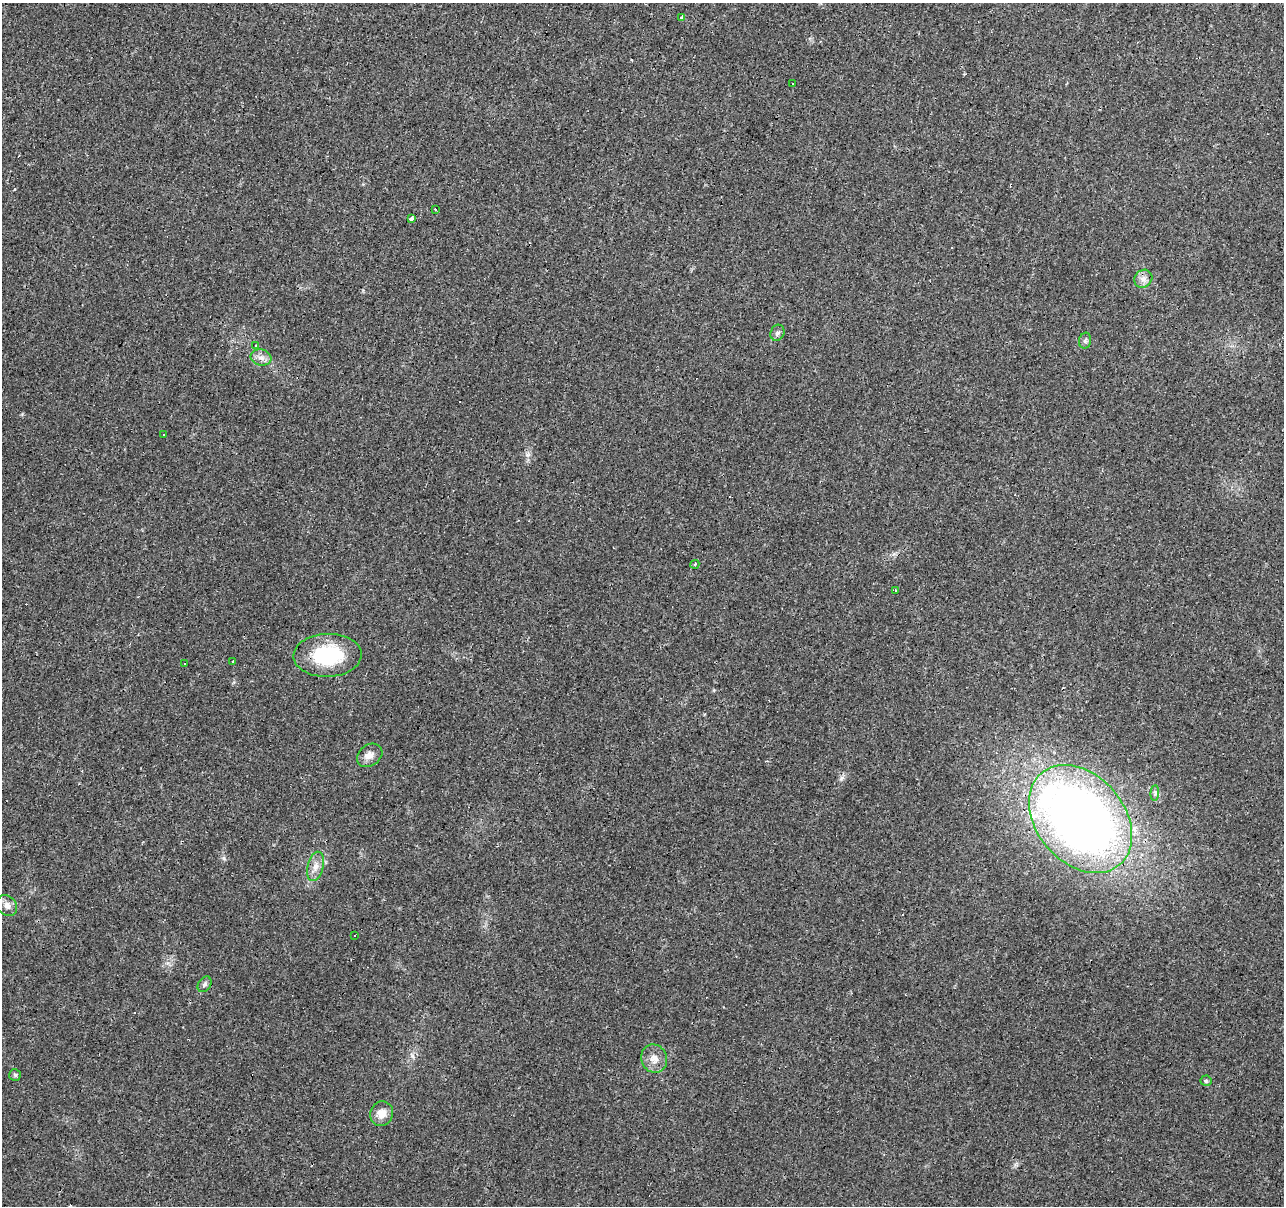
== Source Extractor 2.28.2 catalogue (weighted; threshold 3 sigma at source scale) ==
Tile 10 of 4 x 4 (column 2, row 3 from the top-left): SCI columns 1283-2564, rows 1422-2625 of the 5131 x 5314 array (HDU 1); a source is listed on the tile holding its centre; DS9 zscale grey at full resolution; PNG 1286 x 1208 px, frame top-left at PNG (2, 3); each listed source drawn as its Kron ellipse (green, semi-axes under 4 px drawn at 4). Shown black and unused: <1% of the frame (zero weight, under 3 of 4 exposures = <1% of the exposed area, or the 3 px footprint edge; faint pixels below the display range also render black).
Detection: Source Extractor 2.28.2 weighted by HDU 2 'WHT'; one run over the whole footprint, this tile lists its part. Background 0.0431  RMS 0.0042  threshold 0.0188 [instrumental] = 3 sigma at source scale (4.5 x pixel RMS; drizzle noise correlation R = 1.50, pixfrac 1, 0.0396/0.0396 arcsec/px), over >= 5 px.
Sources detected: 37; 10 cosmic-ray / hot-pixel residue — neither listed nor drawn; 1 inside a brighter listed object's ellipse — not listed separately; the other 26 listed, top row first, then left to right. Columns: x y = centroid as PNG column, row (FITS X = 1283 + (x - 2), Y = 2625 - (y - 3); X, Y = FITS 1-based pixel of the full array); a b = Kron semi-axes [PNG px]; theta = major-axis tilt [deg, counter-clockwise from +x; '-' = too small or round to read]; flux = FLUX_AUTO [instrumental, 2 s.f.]
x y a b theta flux
682 18 4 3 - 12
793 83 3 3 - 1.7
435 209 3 3 - 1.3
411 219 3 3 - 24
1143 279 9 8 - 2.2
777 333 8 6 65 1.2
1085 341 8 6 75 1.1
256 346 4 3 - 0.57
261 358 10 8 -9 2.3
163 435 3 2 - 0.47
695 564 4 3 - 0.52
895 591 4 3 - 0.43
328 655 34 21 2 29
233 662 3 3 - 0.69
184 664 3 3 - 0.8
370 755 14 10 36 3
1155 793 8 4 85 1
1080 819 60 44 -49 340
316 866 15 7 76 3.3
7 905 11 9 -47 2.5
354 936 3 3 - 1.3
205 984 8 6 57 1.1
654 1058 14 12 -68 4.2
15 1075 6 6 - 0.72
1206 1081 5 5 - 0.69
382 1114 12 11 - 4.2
Unlisted compact peaks at least as high as the median listed source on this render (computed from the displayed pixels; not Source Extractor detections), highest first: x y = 224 858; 841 778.